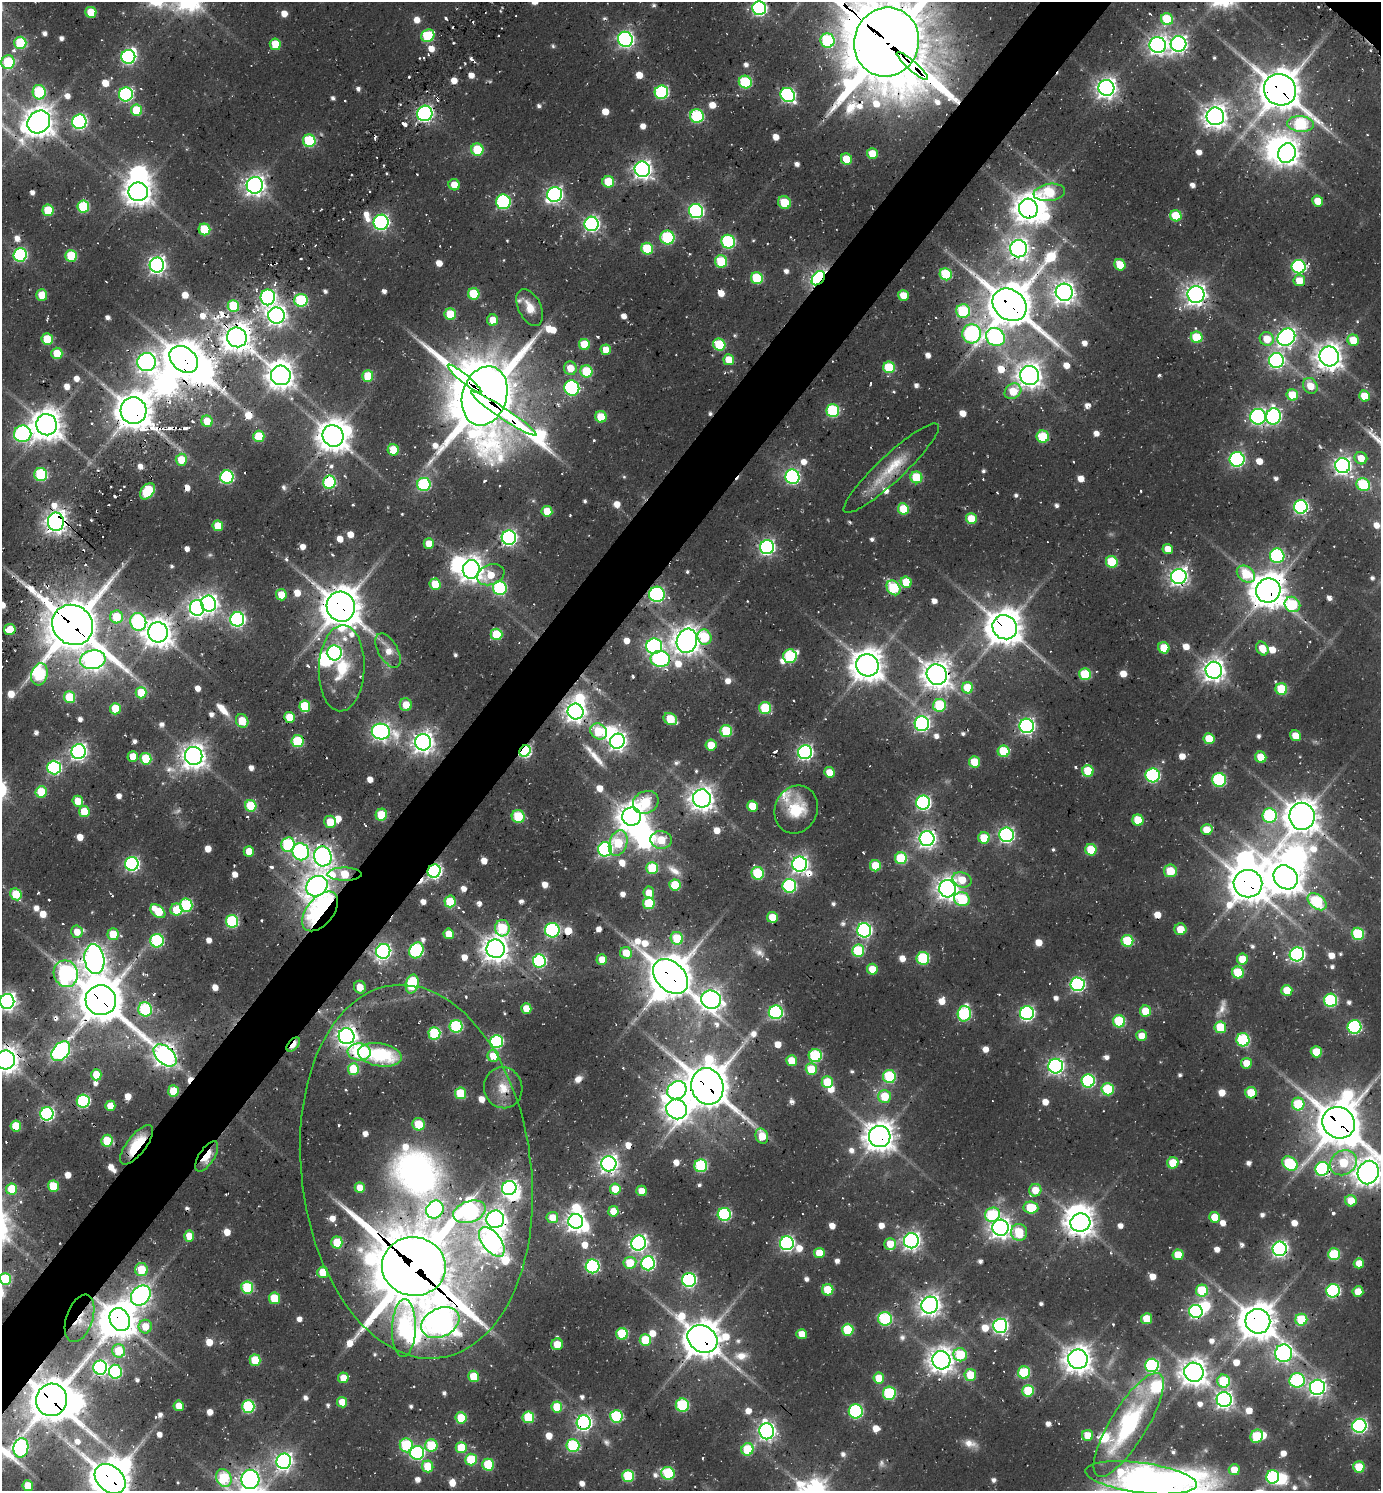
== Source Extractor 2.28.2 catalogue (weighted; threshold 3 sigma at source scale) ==
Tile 7 of 4 x 4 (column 3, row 2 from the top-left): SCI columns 3401-4779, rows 2980-4468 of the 6306 x 6247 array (HDU 1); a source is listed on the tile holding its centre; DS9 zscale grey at full resolution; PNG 1383 x 1493 px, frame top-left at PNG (2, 2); each listed source drawn as its Kron ellipse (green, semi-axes under 4 px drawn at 4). Shown black and unused: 5% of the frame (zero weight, under 2 of 3 exposures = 12% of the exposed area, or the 3 px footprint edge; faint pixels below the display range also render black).
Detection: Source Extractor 2.28.2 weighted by HDU 2 'WHT'; one run over the whole footprint, this tile lists its part. Background 0.0765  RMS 0.01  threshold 0.0464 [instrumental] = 3 sigma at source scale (4.5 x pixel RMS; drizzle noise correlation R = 1.50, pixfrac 1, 0.05/0.05 arcsec/px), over >= 5 px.
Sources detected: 880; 5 too faint to see at this stretch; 36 inside a brighter object's white glare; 23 cosmic-ray / hot-pixel residue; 2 long thin detections or spike segments (spike, bleed or trail) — neither listed nor drawn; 13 inside a brighter listed object's ellipse — not listed separately; of the other 801, all 500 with FLUX_AUTO >= 15.9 (the completeness limit of this list) listed and drawn (301 fainter detections not listed), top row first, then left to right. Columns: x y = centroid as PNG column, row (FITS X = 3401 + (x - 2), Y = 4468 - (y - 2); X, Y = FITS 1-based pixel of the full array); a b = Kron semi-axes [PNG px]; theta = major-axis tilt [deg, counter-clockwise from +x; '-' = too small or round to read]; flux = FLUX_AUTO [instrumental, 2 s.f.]
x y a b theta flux
759 8 7 7 - 260
91 12 5 5 - 32
1167 19 6 6 - 63
428 36 7 6 - 62
625 39 8 7 - 360
828 41 7 7 - 92
887 42 35 32 71 11000
20 43 6 6 - 67
275 44 6 5 - 30
1178 44 8 7 - 440
1158 45 8 8 - 570
128 57 7 7 - 220
8 62 7 6 - 67
912 66 20 4 -41 1200
745 82 6 6 - 88
1106 88 8 8 - 700
1280 90 16 15 - 3100
39 92 7 6 - 85
661 92 7 6 - 150
126 94 7 7 - 190
788 95 7 7 - 220
136 110 6 5 - 37
425 113 8 7 - 320
697 116 7 6 - 110
1215 116 9 8 - 990
39 122 12 10 45 1500
79 122 7 7 - 230
1301 124 13 8 -6 89
309 141 6 6 - 75
477 150 6 6 - 44
1287 153 10 8 68 860
872 154 6 5 - 27
846 159 6 5 - 31
642 169 8 7 - 550
608 182 6 5 - 37
255 185 8 8 - 670
454 185 6 5 - 18
138 192 10 9 - 1200
1049 192 16 8 8 69
555 194 8 7 - 360
1318 201 5 5 - 22
503 202 7 7 - 150
784 202 6 6 - 32
83 207 6 6 - 66
1028 209 10 9 - 1300
48 210 6 5 - 40
696 211 7 7 - 230
1176 216 6 5 - 41
381 222 7 7 - 280
592 224 7 7 - 300
204 229 6 5 - 50
667 237 7 7 - 96
728 242 7 6 - 130
647 249 6 5 - 51
1019 249 8 8 - 670
20 255 7 6 - 170
71 256 6 6 - 53
721 261 6 6 - 56
157 265 7 7 - 450
1120 265 6 5 - 31
1299 267 7 6 - 200
946 274 6 6 - 74
757 278 6 6 - 64
818 278 8 5 51 370
1299 281 6 5 - 20
1064 292 8 8 - 780
474 294 6 5 - 48
1196 294 8 8 - 690
42 295 5 5 - 28
903 295 6 5 - 21
268 297 8 7 - 260
301 300 6 6 - 100
1010 305 18 15 -39 3600
233 306 6 5 - 59
530 307 20 11 -65 18
963 311 7 6 - 79
450 314 6 5 - 39
276 315 8 8 - 590
493 320 5 5 - 18
972 334 9 9 - 230
237 337 10 9 - 1500
995 337 10 8 -42 200
1197 337 6 5 - 50
1286 337 9 8 - 470
47 339 6 5 - 38
1267 339 7 6 - 23
1353 340 6 5 - 27
584 344 6 5 - 37
719 345 6 6 - 65
606 350 5 5 - 17
57 353 5 5 - 29
1329 356 10 9 - 1100
184 359 16 11 -39 2500
729 360 5 5 - 24
1276 360 7 7 - 300
147 362 9 9 - 600
889 367 6 5 - 58
570 368 7 6 - 20
586 371 6 6 - 48
281 375 10 9 - 1100
1030 375 9 9 - 1000
368 376 5 5 - 44
465 379 21 4 -40 1200
1310 386 8 7 - 18
572 388 8 7 - 150
1013 391 9 7 36 27
1292 395 6 5 - 36
485 396 30 22 73 8000
1364 396 5 5 - 27
133 411 13 13 - 2400
833 411 6 6 - 110
504 414 39 5 -34 1500
1273 416 8 7 - 250
601 417 6 5 - 32
1258 417 8 7 - 280
207 421 6 5 - 23
47 425 11 10 - 1700
23 434 8 8 - 240
259 436 5 5 - 41
333 436 11 10 - 1700
1043 437 6 6 - 47
393 450 6 5 - 33
1361 458 6 6 - 16
1237 459 7 7 - 220
181 460 6 5 - 25
1343 466 8 7 - 490
891 468 64 13 43 41
41 475 6 6 - 100
227 477 6 6 - 150
792 477 7 7 - 210
916 477 6 6 - 54
329 482 6 6 - 120
424 484 6 6 - 110
1363 485 7 6 - 83
147 491 9 6 52 68
1301 507 7 6 - 220
903 509 6 5 - 40
547 511 5 5 - 26
971 519 5 5 - 27
56 522 9 8 - 850
218 526 5 5 - 26
509 538 7 7 - 310
429 544 5 5 - 18
767 547 7 7 - 310
1168 549 5 5 - 16
1277 556 7 7 - 130
1112 562 6 5 - 55
471 569 9 8 - 1000
1246 574 10 7 -39 43
491 575 14 10 21 25
1179 577 8 7 - 520
906 582 6 5 - 30
435 584 5 5 - 28
500 588 7 7 - 120
893 588 8 6 -54 80
1268 590 12 12 - 2100
657 594 8 7 - 200
281 595 5 5 - 19
209 604 8 7 - 520
1292 604 8 7 - 72
341 607 15 14 - 2800
197 608 8 7 - 460
116 617 6 6 - 42
237 619 7 7 - 290
138 622 9 8 - 160
73 625 21 19 -40 5100
1005 627 13 11 -40 2400
10 629 6 5 - 35
158 632 10 10 - 1400
496 634 6 6 - 42
705 637 8 7 - 52
687 641 12 10 71 1300
654 646 8 7 - 280
1164 648 6 5 - 33
1262 649 7 5 -56 19
388 651 19 9 -60 16
334 653 7 7 - 200
790 656 7 6 - 75
660 659 10 8 -9 190
93 660 13 9 10 590
867 665 11 11 - 1900
342 668 43 23 88 56
1214 670 8 8 - 860
39 674 11 8 74 120
1085 674 6 5 - 59
937 675 10 10 - 1400
968 688 5 5 - 40
1281 689 6 5 - 50
141 693 5 5 - 36
70 697 6 5 - 45
406 705 6 6 - 19
940 705 6 6 - 69
305 706 6 5 - 50
765 708 6 6 - 68
115 709 5 5 - 36
576 712 8 8 - 750
289 717 5 5 - 27
670 719 7 5 -33 44
242 721 7 6 - 26
922 724 7 7 - 280
1027 726 7 7 - 340
381 731 9 8 - 420
599 731 9 7 -37 49
726 731 6 6 - 68
1296 736 6 5 - 20
1209 739 5 5 - 29
297 741 6 6 - 72
617 741 7 7 - 500
423 742 8 8 - 760
711 745 5 5 - 25
525 751 6 5 - 140
1004 751 6 6 - 51
78 752 7 7 - 400
805 752 7 7 - 310
133 756 5 5 - 19
194 756 9 8 - 1000
1261 757 6 5 - 27
146 759 6 5 - 53
974 762 5 5 - 35
54 767 7 6 - 190
1088 771 6 5 - 41
829 772 5 5 - 18
1153 775 7 7 - 160
1219 780 7 7 - 110
41 792 6 5 - 40
702 798 9 9 - 1000
78 801 5 5 - 20
646 802 13 11 27 58
923 803 7 7 - 250
251 806 6 5 - 52
752 806 5 5 - 27
796 809 24 21 69 39
84 812 5 5 - 35
381 815 6 5 - 42
518 816 6 6 - 52
1270 816 7 7 - 110
1302 816 13 12 - 1800
632 817 9 9 - 1200
1138 820 5 5 - 38
330 822 6 6 - 21
1207 830 6 5 - 24
1006 835 7 7 - 290
984 838 6 5 - 34
927 839 7 7 - 520
661 840 11 9 -5 28
618 843 13 9 71 52
288 845 7 6 - 110
605 849 7 7 - 210
1091 850 6 5 - 40
249 851 5 5 - 19
301 852 9 8 - 230
323 856 10 8 -77 630
901 858 6 6 - 58
132 864 7 6 - 240
800 864 7 7 - 420
875 866 5 5 - 31
652 868 6 6 - 57
434 871 7 6 - 260
1170 871 6 6 - 32
758 873 6 6 - 86
344 874 17 6 0 49
1286 877 13 11 -44 2100
962 880 10 7 -21 23
1248 884 14 13 - 2300
675 885 6 5 - 44
317 886 11 9 38 1000
789 886 7 7 - 130
947 889 9 8 - 850
649 893 6 5 - 18
16 894 6 5 - 31
962 899 8 7 - 60
450 901 6 5 - 44
1317 902 11 7 -39 87
649 903 6 5 - 56
186 905 6 6 - 110
176 910 6 6 - 39
158 911 8 5 -39 44
320 911 23 13 51 250
772 917 5 5 - 22
232 921 6 6 - 120
502 928 8 7 - 60
1180 929 6 6 - 20
552 930 7 7 - 170
864 930 7 7 - 250
77 932 6 5 - 17
113 934 6 5 - 29
449 934 5 5 - 19
1358 934 6 6 - 74
677 938 6 6 - 41
157 941 7 6 - 120
1127 941 6 6 - 65
496 949 9 9 - 1200
416 950 8 6 60 160
383 951 7 7 - 340
858 951 6 6 - 74
626 953 6 5 - 24
1297 954 7 7 - 270
923 958 6 6 - 88
94 959 15 10 -82 910
1242 959 5 5 - 26
602 960 5 5 - 18
539 961 6 6 - 160
872 969 5 5 - 23
1238 973 6 6 - 54
66 974 13 12 - 290
671 976 20 14 -45 3300
412 984 9 6 76 73
1077 984 7 7 - 240
360 987 6 6 - 16
1287 990 5 5 - 28
101 1000 15 14 - 3400
711 1000 10 9 - 720
1331 1000 6 6 - 130
7 1001 7 7 - 500
526 1008 5 5 - 19
145 1009 7 7 - 87
1145 1011 5 5 - 31
776 1012 7 7 - 170
1027 1013 7 7 - 260
964 1014 8 6 78 120
1119 1021 6 6 - 74
456 1026 6 6 - 110
1220 1027 6 5 - 46
1354 1027 7 7 - 160
434 1033 6 6 - 90
346 1036 8 8 - 750
1142 1036 5 5 - 17
1243 1040 6 6 - 110
496 1041 6 6 - 140
293 1045 8 5 45 35
61 1051 11 7 48 350
359 1052 11 8 -5 90
1316 1052 5 5 - 33
165 1055 13 8 -42 850
380 1055 22 11 -10 79
493 1056 6 5 - 24
815 1056 6 6 - 100
5 1060 9 9 - 1200
791 1061 5 5 - 24
1246 1063 5 5 - 18
1056 1066 7 7 - 360
353 1069 6 5 - 51
811 1069 6 5 - 35
96 1075 6 5 - 27
889 1076 6 6 - 90
1088 1081 6 6 - 140
827 1082 6 5 - 36
707 1086 18 16 -73 3500
503 1088 21 19 -76 23
1108 1089 6 6 - 69
677 1090 10 8 32 430
173 1091 6 5 - 37
460 1093 5 5 - 54
1251 1093 5 5 - 42
885 1096 6 6 - 33
83 1101 6 6 - 150
1298 1104 6 6 - 53
110 1106 5 5 - 20
677 1109 10 9 - 920
47 1114 6 6 - 230
1339 1123 17 15 -37 3500
419 1124 6 6 - 34
16 1126 5 5 - 36
762 1136 8 6 -70 24
880 1137 11 10 - 1500
107 1141 6 5 - 49
136 1145 24 9 52 42
207 1156 17 7 57 27
1173 1163 6 5 - 33
1343 1163 14 12 35 51
609 1164 7 7 - 590
1290 1164 8 6 -38 85
701 1166 6 6 - 110
1322 1169 7 6 - 150
416 1172 188 115 -83 860
1368 1173 12 10 69 1200
53 1186 5 5 - 32
360 1188 5 5 - 20
509 1188 7 7 - 350
12 1189 5 5 - 39
615 1189 5 5 - 33
1035 1190 6 6 - 19
641 1191 5 5 - 17
1351 1201 6 5 - 20
1031 1208 7 6 - 42
435 1210 9 8 - 280
613 1211 5 5 - 19
469 1212 17 10 18 270
724 1214 6 6 - 150
992 1215 8 7 - 78
552 1217 5 5 - 20
1215 1217 5 5 - 24
495 1219 9 8 - 730
576 1221 7 7 - 610
1080 1222 10 9 - 1300
1001 1228 8 8 - 760
1019 1232 8 8 - 38
189 1236 5 5 - 18
911 1241 7 7 - 500
337 1242 6 5 - 41
492 1242 17 9 -52 1000
639 1243 7 7 - 360
787 1243 7 7 - 260
890 1244 6 6 - 20
1280 1249 7 7 - 390
819 1253 5 5 - 22
1334 1254 6 6 - 70
1178 1255 5 5 - 27
630 1263 6 6 - 32
648 1263 7 7 - 210
1359 1263 5 5 - 17
414 1266 32 29 -6 9400
593 1266 7 7 - 170
141 1270 7 6 - 34
323 1272 5 5 - 32
5 1279 6 5 - 59
689 1280 7 7 - 210
247 1288 6 6 - 85
828 1290 5 5 - 38
1202 1291 6 6 - 54
1333 1291 7 6 - 170
1358 1291 5 5 - 20
141 1295 11 8 47 620
274 1298 5 5 - 41
930 1305 8 8 - 760
1196 1311 7 6 - 260
80 1318 25 13 71 21
120 1319 12 9 -60 1900
885 1319 7 6 - 110
1147 1319 5 5 - 30
1301 1320 6 6 - 55
1258 1321 12 12 - 2400
440 1323 20 14 26 930
1000 1326 7 7 - 290
145 1327 7 6 - 19
404 1328 29 12 88 180
848 1330 6 6 - 60
622 1334 6 6 - 68
802 1334 5 5 - 17
702 1339 16 13 -34 2600
645 1340 6 5 - 48
557 1344 6 6 - 20
119 1351 7 6 - 34
1284 1353 9 8 - 430
960 1355 7 6 - 51
1078 1359 10 9 - 1400
255 1360 5 5 - 41
941 1360 9 9 - 1100
1152 1365 7 6 - 160
100 1368 7 7 - 250
115 1372 7 6 - 120
1194 1372 10 9 - 1200
1024 1373 6 6 - 71
970 1375 6 6 - 28
474 1376 6 5 - 30
343 1378 5 5 - 16
879 1378 5 5 - 26
1297 1380 8 7 - 140
1224 1381 6 6 - 63
1317 1387 7 7 - 450
1028 1391 6 6 - 58
889 1393 7 6 - 97
1224 1399 7 7 - 460
51 1400 16 15 - 3400
342 1402 5 5 - 18
682 1405 6 6 - 91
179 1406 5 5 - 17
248 1406 6 6 - 110
557 1407 5 5 - 36
856 1411 7 7 - 140
616 1416 6 6 - 100
528 1417 6 5 - 57
461 1418 5 5 - 39
584 1423 7 7 - 350
1129 1425 60 18 59 140
1359 1426 7 7 - 260
767 1431 8 7 - 480
1088 1436 5 5 - 22
1257 1436 7 6 - 48
406 1445 7 6 - 81
431 1445 6 6 - 58
573 1446 6 6 - 110
21 1448 10 7 80 240
461 1448 5 5 - 32
747 1449 6 6 - 54
417 1453 7 7 - 170
471 1460 6 6 - 56
284 1461 8 7 - 460
488 1465 6 5 - 55
428 1466 6 5 - 35
1359 1467 5 5 - 36
1234 1470 5 5 - 17
668 1473 7 6 - 86
628 1476 6 6 - 70
1273 1477 6 6 - 140
224 1478 9 7 -64 80
1141 1478 56 15 -7 1300
110 1479 17 12 -41 3000
250 1479 10 9 - 570
28 1486 5 5 - 30
Overlapping masked pixels (flux is a lower limit): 68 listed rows (the first 20) at x y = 428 36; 887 42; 912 66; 1280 90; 642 169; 1028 209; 818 278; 1010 305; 972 334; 237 337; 184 359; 465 379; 485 396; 133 411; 504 414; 891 468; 56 522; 471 569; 1179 577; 1268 590
Isophote crosses this tile's border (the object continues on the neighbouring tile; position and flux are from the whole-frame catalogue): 10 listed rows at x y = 759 8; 887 42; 7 1001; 5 1060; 1368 1173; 5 1279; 224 1478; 1141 1478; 110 1479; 250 1479